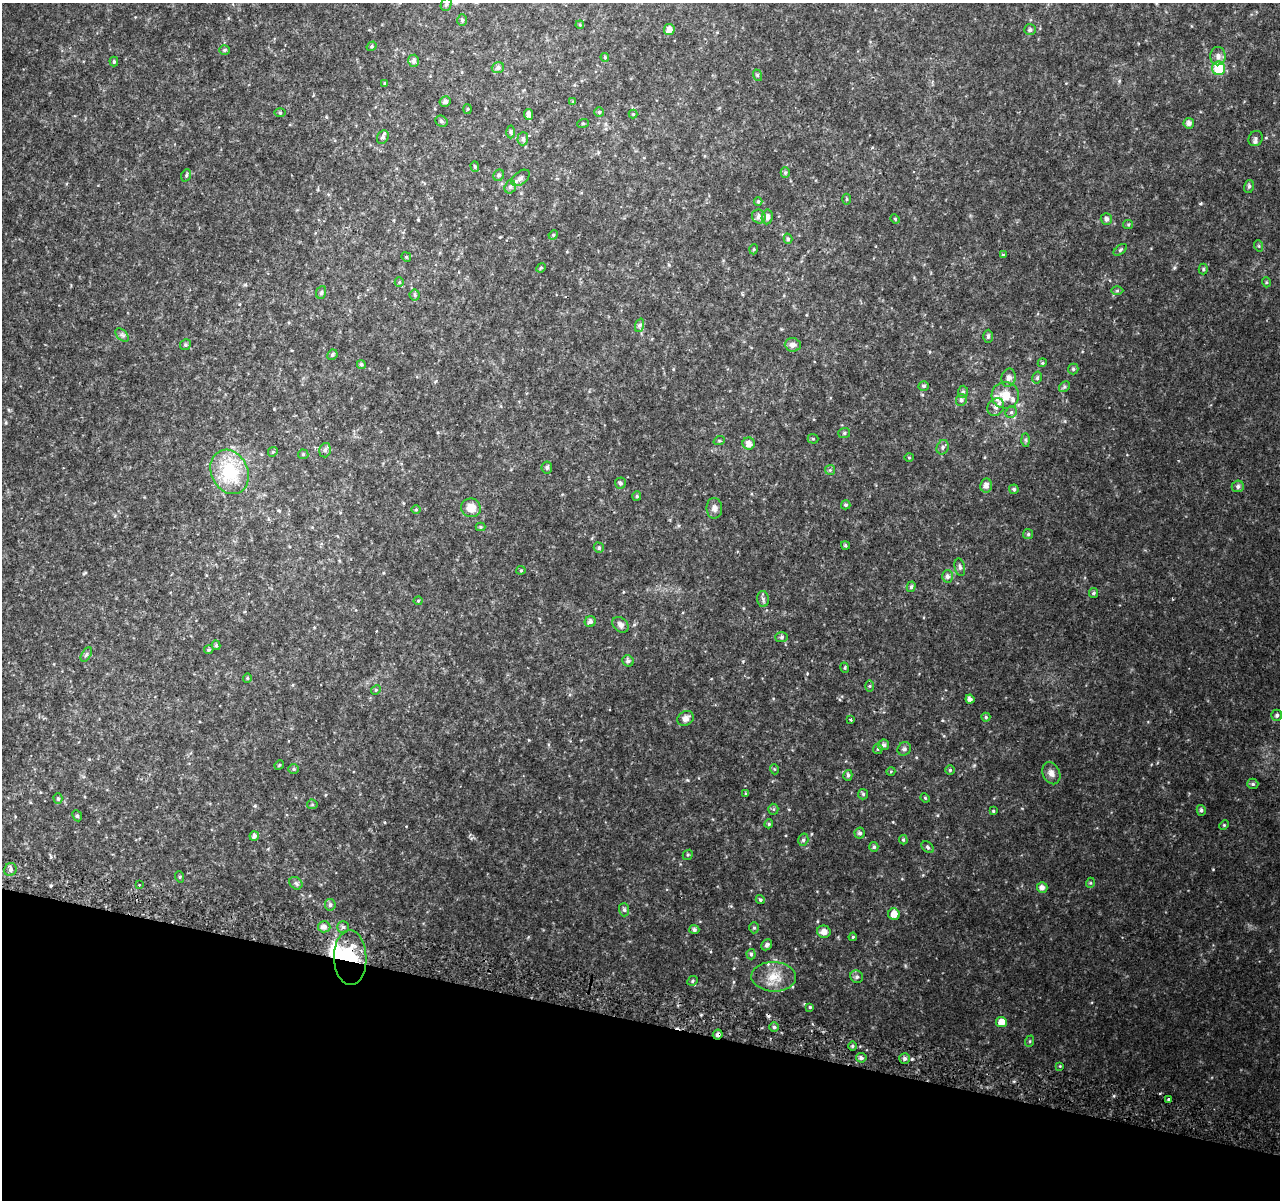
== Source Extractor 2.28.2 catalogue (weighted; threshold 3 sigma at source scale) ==
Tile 15 of 4 x 4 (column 3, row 4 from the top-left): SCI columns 2598-3875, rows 267-1464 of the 5195 x 5393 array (HDU 1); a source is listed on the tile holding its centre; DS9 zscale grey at full resolution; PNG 1282 x 1202 px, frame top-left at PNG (2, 3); each listed source drawn as its Kron ellipse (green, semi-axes under 4 px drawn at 4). Shown black and unused: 15% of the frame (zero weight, under 2 of 3 exposures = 3% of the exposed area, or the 3 px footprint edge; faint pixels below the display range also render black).
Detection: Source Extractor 2.28.2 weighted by HDU 2 'WHT'; one run over the whole footprint, this tile lists its part. Background 0.0588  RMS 0.0091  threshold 0.0411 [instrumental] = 3 sigma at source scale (4.5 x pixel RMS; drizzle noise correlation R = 1.50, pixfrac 1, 0.0396/0.0396 arcsec/px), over >= 5 px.
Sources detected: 192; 3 inside a brighter object's white glare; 2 cosmic-ray / hot-pixel residue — neither listed nor drawn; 2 inside a brighter listed object's ellipse — not listed separately; the other 185 listed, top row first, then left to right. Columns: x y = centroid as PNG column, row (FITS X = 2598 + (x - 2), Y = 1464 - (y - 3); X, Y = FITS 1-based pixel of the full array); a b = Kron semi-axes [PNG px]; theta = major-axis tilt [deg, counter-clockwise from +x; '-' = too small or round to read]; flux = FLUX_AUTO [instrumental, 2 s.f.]
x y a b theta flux
446 4 6 5 - 1.5
462 20 6 5 - 1.8
580 25 4 3 - 0.7
669 29 6 5 - 5.9
1030 30 6 5 - 1.9
372 46 5 4 - 1.3
224 50 5 4 - 1.1
1218 56 9 7 88 4.1
605 57 4 4 - 0.92
414 61 6 5 - 2.7
114 62 5 4 - 1.3
498 68 6 5 - 2.6
1219 68 7 6 - 28
757 75 6 3 -72 0.95
385 83 4 3 - 1.1
445 101 6 5 - 2.7
573 102 4 3 - 0.94
467 109 5 3 - 0.86
599 112 5 5 - 1.4
280 113 5 3 - 0.92
528 114 5 4 - 3.5
633 114 4 4 - 0.83
441 121 6 5 - 1.6
583 123 6 3 18 1
1189 123 5 5 - 3.4
511 132 6 4 -88 1.3
383 137 7 5 61 2.2
1256 138 8 6 55 2.7
523 139 6 5 - 2.3
475 167 5 4 - 1.1
785 173 5 4 - 1.4
186 175 6 5 - 1.4
499 175 6 5 - 2
520 178 10 6 37 3.3
1249 186 6 5 - 1.6
510 187 7 5 73 2.1
847 199 5 3 - 0.82
758 201 4 4 - 1
759 216 7 6 - 3.1
767 217 7 5 82 3.1
895 219 5 4 - 0.94
1106 219 6 5 - 3
1128 225 5 4 - 1.1
553 235 5 4 - 0.89
788 239 5 4 - 1.6
1259 246 6 3 -71 0.98
754 249 5 3 - 0.88
1120 250 8 4 36 1.3
1003 255 4 4 - 1.2
406 257 5 4 - 1.1
541 268 5 4 - 0.99
1203 269 5 4 - 1.1
399 282 5 4 - 1
1266 282 5 3 - 0.95
1117 291 6 4 1 1.2
321 292 6 5 - 1.4
415 295 5 5 - 1.5
640 325 7 4 71 1.7
122 335 8 5 -44 2.2
988 336 6 4 88 1.9
185 345 6 5 - 1.6
793 345 8 6 -5 3.7
332 355 5 5 - 1.6
1042 363 4 3 - 0.82
361 364 5 4 - 1.5
1073 369 5 5 - 1.3
1009 378 9 7 78 3.4
1037 378 6 4 75 1.5
924 386 5 5 - 1.8
1064 387 6 4 44 1.4
963 392 6 5 - 1.6
1005 395 14 13 - 13
961 400 6 5 - 1.9
996 407 9 8 - 4.5
1011 412 6 5 - 1.6
844 433 6 5 - 1.4
813 439 5 5 - 1.1
1026 440 7 4 -88 1.4
719 441 6 4 18 0.9
749 444 6 6 - 5.9
943 447 7 6 - 2
325 450 7 5 74 2.1
273 452 5 4 - 1.1
303 454 5 5 - 1
909 457 4 4 - 0.92
547 467 6 5 - 1.7
830 470 5 5 - 1.1
230 472 23 18 -64 43
620 483 5 5 - 1.7
986 485 7 6 - 4.5
1238 486 6 5 - 2.3
1014 489 5 5 - 1.7
637 496 5 4 - 1.1
846 505 5 4 - 1.5
471 508 10 9 - 9.5
714 508 10 8 90 3.7
416 509 5 3 - 0.75
480 527 5 4 - 0.99
1028 534 5 5 - 1.4
845 546 4 4 - 1.2
599 548 5 5 - 1.6
960 567 9 5 -78 1.9
521 570 4 4 - 0.93
947 576 6 5 - 2.8
911 587 5 4 - 1.6
1093 593 5 4 - 1.2
763 599 8 6 -87 2.3
418 601 4 4 - 0.85
590 621 6 5 - 2.7
620 625 9 6 -41 2.8
782 637 6 5 - 1.5
216 645 5 4 - 1.4
209 650 4 4 - 1.3
86 655 8 4 59 1.6
628 661 6 5 - 2
845 668 5 3 - 0.94
247 678 4 4 - 0.95
870 686 5 3 - 0.98
376 690 5 4 - 1.1
970 699 4 4 - 3.2
1277 715 5 5 - 2.2
986 717 4 4 - 1.2
685 718 8 7 - 4.6
851 719 3 3 - 3.2
883 745 5 5 - 2
878 749 5 4 - 1
904 749 7 6 - 2.2
279 765 5 4 - 1
294 769 5 5 - 1.4
774 769 5 3 - 0.77
950 770 4 4 - 1.2
891 771 4 3 - 0.79
1051 773 11 8 -66 4.8
848 775 5 4 - 1.7
1253 784 5 5 - 1.7
746 794 4 3 - 0.96
863 794 5 5 - 1.3
925 798 5 4 - 0.96
58 799 5 4 - 1.5
312 804 5 5 - 1.1
773 809 5 5 - 1.3
1201 810 5 4 - 1.7
993 811 3 3 - 0.93
77 816 6 4 -65 1.3
769 824 4 4 - 0.98
1224 825 5 4 - 0.94
860 833 5 5 - 2.3
254 836 5 4 - 2.8
803 840 6 5 - 1.7
903 840 4 4 - 0.99
874 847 5 4 - 1.6
928 847 7 5 -41 1.7
688 855 5 5 - 1.2
10 870 6 6 - 2.8
180 877 6 3 -72 0.87
296 883 7 5 -43 1.9
1090 883 5 3 - 0.75
139 885 3 3 - 1.4
1042 888 5 5 - 3.8
760 900 5 4 - 1.3
330 905 6 5 - 1.9
624 910 6 5 - 1.9
894 914 6 6 - 7.4
324 927 6 5 - 3.9
343 927 5 5 - 1.9
754 928 5 5 - 1.5
694 930 5 4 - 2.1
824 932 7 6 - 5.4
853 937 4 3 - 0.8
767 945 6 5 - 2.6
751 954 5 4 - 1.4
350 958 27 16 -89 40
774 977 22 14 -2 16
857 977 6 6 - 2.1
693 981 5 4 - 1.3
810 1007 4 4 - 1.2
1001 1022 5 5 - 9.2
774 1027 4 4 - 1.7
718 1035 5 4 - 2.8
1030 1041 6 4 71 1
852 1046 5 3 - 1
861 1058 5 4 - 2.4
905 1059 5 5 - 2.1
1060 1066 4 3 - 0.68
1169 1099 3 3 - 5.2
Overlapping masked pixels (flux is a lower limit): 2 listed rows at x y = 350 958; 718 1035